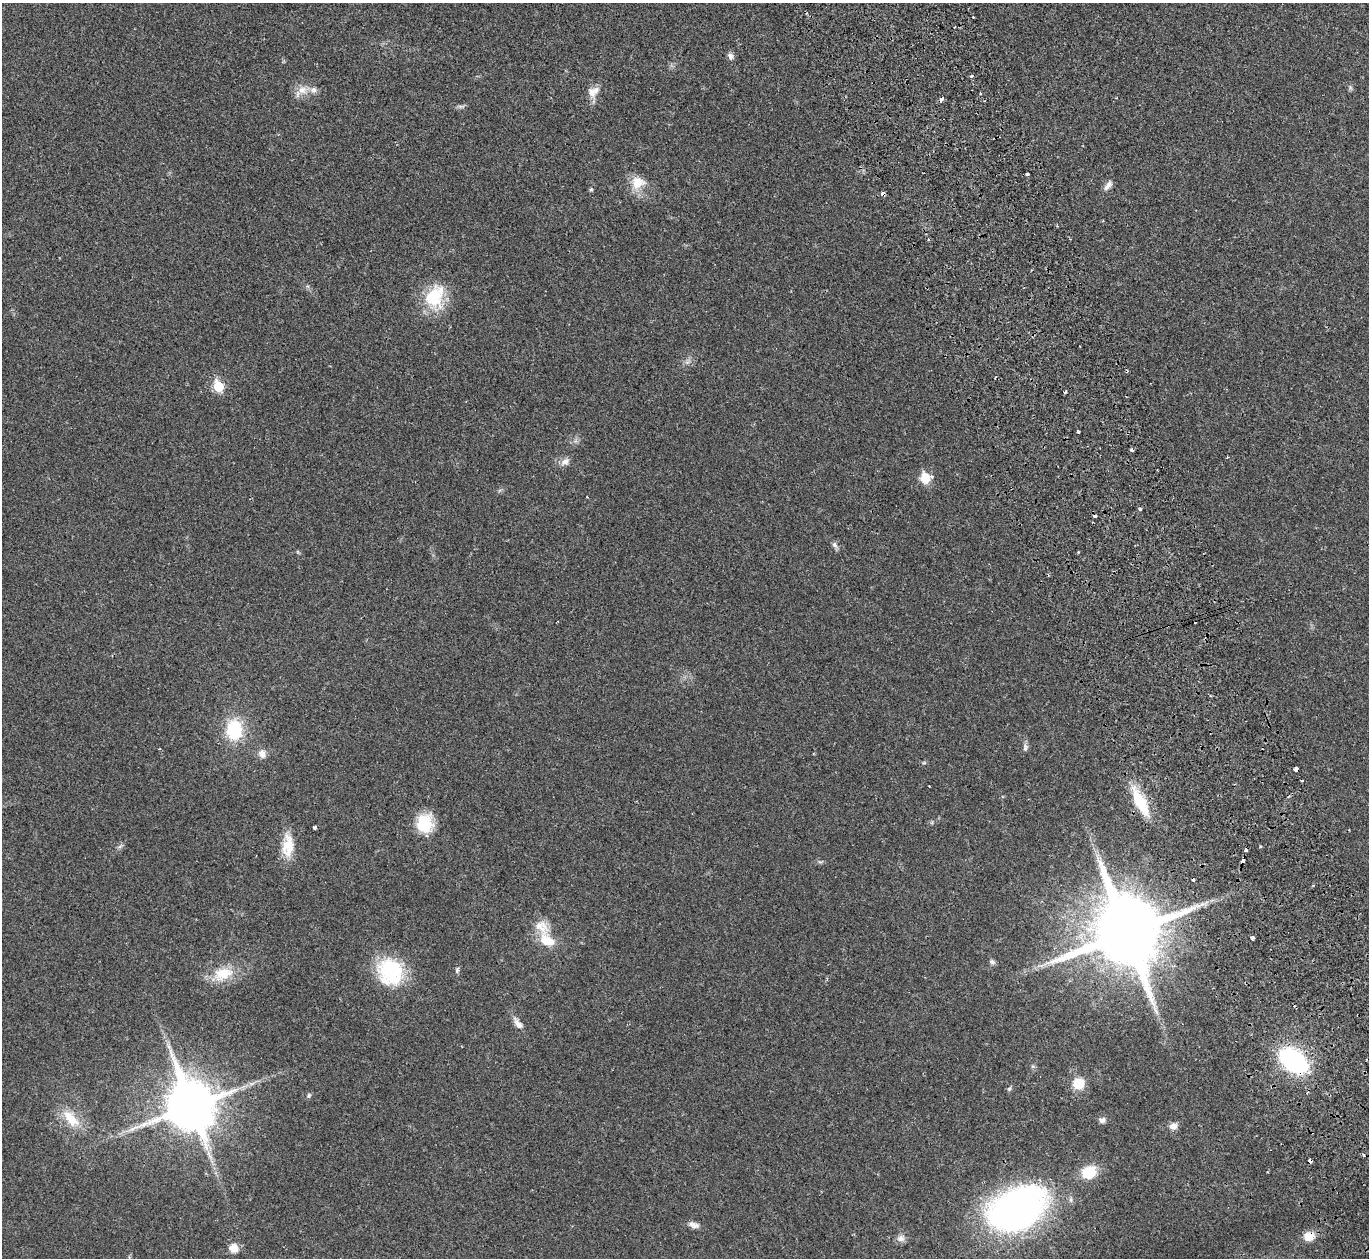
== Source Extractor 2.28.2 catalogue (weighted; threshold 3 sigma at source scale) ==
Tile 6 of 4 x 4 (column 2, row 2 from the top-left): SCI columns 1423-2789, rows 2693-3948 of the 5582 x 5510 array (HDU 1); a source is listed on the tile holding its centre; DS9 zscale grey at full resolution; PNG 1371 x 1260 px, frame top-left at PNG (2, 3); no overlay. Shown black and unused: <1% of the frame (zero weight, under 2 of 3 exposures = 3% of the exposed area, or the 3 px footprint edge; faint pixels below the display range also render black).
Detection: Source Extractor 2.28.2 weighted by HDU 2 'WHT'; one run over the whole footprint, this tile lists its part. Background 0.0176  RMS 0.004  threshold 0.018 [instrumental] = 3 sigma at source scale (4.5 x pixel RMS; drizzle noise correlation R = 1.50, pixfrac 1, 0.05/0.05 arcsec/px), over >= 5 px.
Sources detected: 74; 2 too faint to see at this stretch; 1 inside a brighter object's white glare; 10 cosmic-ray / hot-pixel residue — not listed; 3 inside a brighter listed object's ellipse — not listed separately; the other 58 listed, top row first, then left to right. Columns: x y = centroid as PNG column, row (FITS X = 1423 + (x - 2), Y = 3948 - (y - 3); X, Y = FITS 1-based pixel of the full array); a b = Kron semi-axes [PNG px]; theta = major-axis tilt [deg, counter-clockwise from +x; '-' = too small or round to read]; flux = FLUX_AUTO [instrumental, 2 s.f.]
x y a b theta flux
954 27 3 3 - 0.36
730 56 10 7 -62 1.4
971 76 3 3 - 0.96
302 90 19 11 16 4.5
592 93 19 8 -65 3
941 100 6 4 61 2
461 106 11 4 4 0.93
1027 174 3 3 - 1.1
638 183 19 17 14 6.9
1108 185 15 7 54 2.1
591 189 5 4 - 0.56
883 193 4 3 - 3
928 239 3 2 - 0.39
434 294 29 26 41 17
218 386 6 5 - 22
1078 432 3 3 - 0.97
1131 450 3 3 - 1.4
1228 457 3 2 - 0.31
565 462 12 9 33 2.4
925 478 6 6 - 17
587 497 2 2 - 0.23
1140 509 3 3 - 2.2
835 545 11 6 -55 1.3
234 730 19 15 -87 22
1025 748 12 6 -89 1.3
262 754 11 10 - 2.7
1296 769 4 4 - 3.4
1140 802 39 13 -63 15
425 823 20 18 88 14
314 828 3 3 - 1.9
288 845 29 16 84 9.2
120 846 8 4 37 0.81
1260 846 4 3 - 0.38
1126 933 21 19 -68 4700
1252 938 4 3 - 1.5
546 940 20 14 -36 8.5
992 962 9 6 -28 0.99
457 970 8 5 79 0.83
390 971 32 29 -55 27
223 974 28 18 21 11
518 1023 18 8 -52 2.9
168 1046 11 4 -57 1.3
1293 1061 23 14 -38 64
251 1083 9 4 9 1.3
1078 1083 10 10 - 9.1
1009 1089 7 4 53 0.68
309 1095 7 6 - 0.78
191 1106 16 14 -68 2200
71 1118 29 14 -47 9.8
1102 1120 9 7 -3 1.5
1173 1126 10 9 - 2.3
1310 1161 4 4 - 2
1089 1172 17 13 28 10
1019 1208 55 37 25 160
694 1225 14 7 -17 2.1
1309 1236 13 11 16 4.6
901 1238 11 10 - 2.1
234 1248 13 12 - 3.5
Overlapping masked pixels (flux is a lower limit): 8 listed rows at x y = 941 100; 883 193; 1296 769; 1140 802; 1126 933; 1293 1061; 1310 1161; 1309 1236